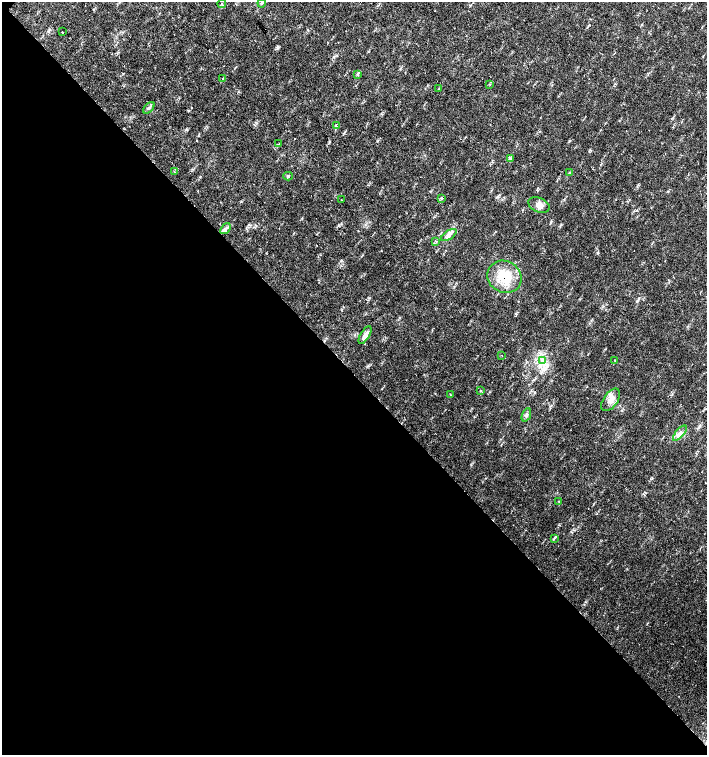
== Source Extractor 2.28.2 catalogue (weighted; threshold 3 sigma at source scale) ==
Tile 14 of 4 x 4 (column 2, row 4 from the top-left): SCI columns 1635-3043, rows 1-1506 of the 6023 x 6029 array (HDU 1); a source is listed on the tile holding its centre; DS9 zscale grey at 2 x 2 block average (1 PNG px = mean of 2 x 2 image px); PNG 709 x 757 px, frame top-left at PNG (2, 2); each listed source drawn as its Kron ellipse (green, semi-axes under 4 px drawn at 4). Shown black and unused: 51% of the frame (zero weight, under 2 of 3 exposures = <1% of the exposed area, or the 3 px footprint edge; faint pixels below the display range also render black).
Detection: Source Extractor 2.28.2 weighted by HDU 2 'WHT'; one run over the whole footprint, this tile lists its part. Background 0.0239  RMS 0.0033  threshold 0.0147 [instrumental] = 3 sigma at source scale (4.5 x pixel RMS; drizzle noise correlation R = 1.50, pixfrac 1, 0.0396/0.0396 arcsec/px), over >= 5 px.
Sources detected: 33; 1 cosmic-ray / hot-pixel residue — neither listed nor drawn; the other 32 listed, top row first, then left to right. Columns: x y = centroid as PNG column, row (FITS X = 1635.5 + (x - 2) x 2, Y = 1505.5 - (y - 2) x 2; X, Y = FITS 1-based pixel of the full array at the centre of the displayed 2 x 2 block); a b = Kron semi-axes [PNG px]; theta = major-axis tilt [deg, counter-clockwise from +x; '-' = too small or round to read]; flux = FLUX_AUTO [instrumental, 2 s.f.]
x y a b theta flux
262 3 4 3 - 0.96
222 4 4 2 - 0.48
62 32 2 2 - 0.39
358 74 4 2 - 0.45
223 78 3 2 - 1.4
490 84 3 2 - 0.39
439 89 3 2 - 0.44
149 108 7 3 48 1.6
336 126 4 3 - 1
279 144 2 2 - 0.46
511 158 3 2 - 0.63
175 172 3 2 - 0.58
569 173 3 2 - 0.55
288 176 4 2 - 0.74
441 198 4 3 - 0.95
341 200 2 2 - 0.52
539 205 11 7 -24 4.4
225 229 6 4 53 2
449 235 9 4 34 2.9
436 241 3 2 - 0.45
504 277 17 15 -31 23
365 335 10 4 59 2.9
502 355 2 2 - 0.32
542 360 4 2 - 1
615 361 3 2 - 0.58
480 390 2 2 - 0.47
450 394 2 2 - 0.29
611 400 13 7 54 5.9
526 415 7 4 69 1.7
680 433 9 4 50 2.8
558 501 2 2 - 0.44
554 538 4 2 - 0.82
Overlapping masked pixels (flux is a lower limit): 1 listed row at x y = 504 277
Diffuse or blended objects may show on this block-average render without a row.